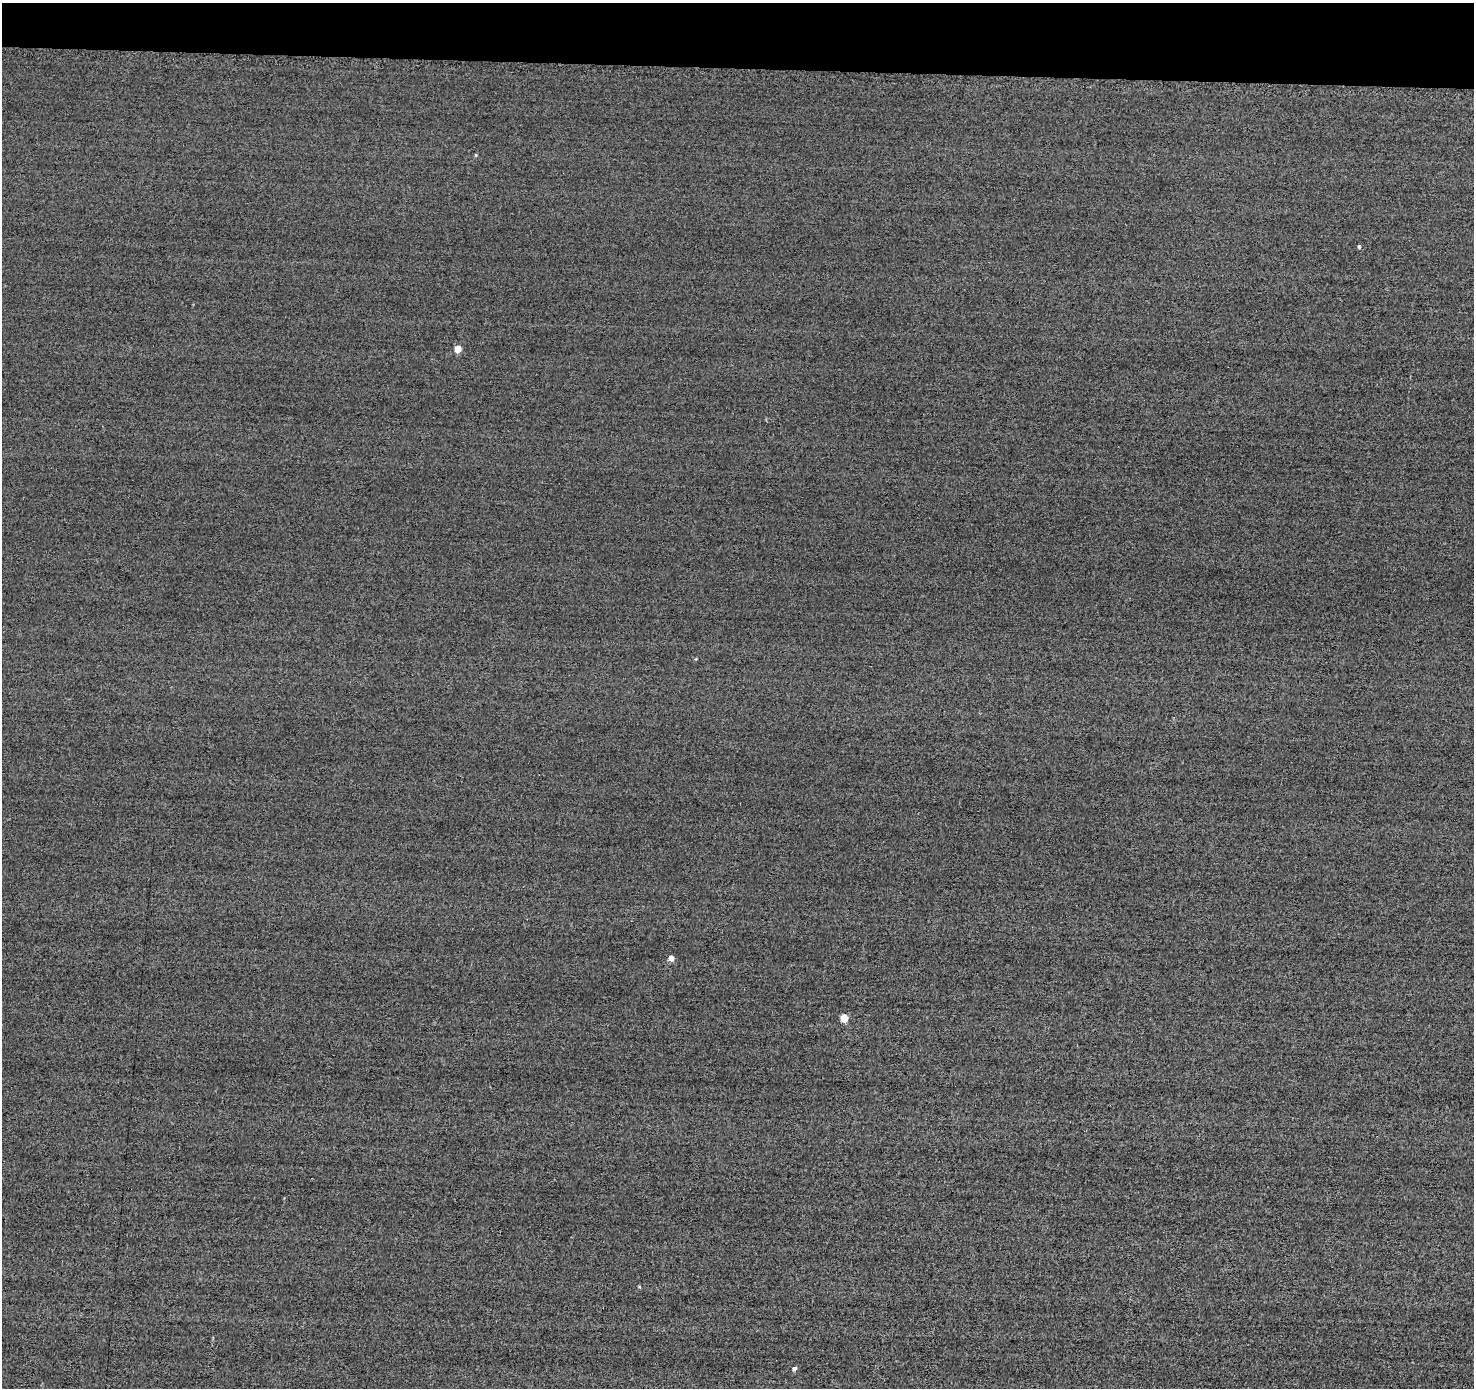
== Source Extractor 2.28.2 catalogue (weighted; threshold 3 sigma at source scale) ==
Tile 2 of 3 x 3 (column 2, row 1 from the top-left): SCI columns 1488-2959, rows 2986-4371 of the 4678 x 4710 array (HDU 1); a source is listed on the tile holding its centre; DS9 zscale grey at full resolution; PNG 1476 x 1390 px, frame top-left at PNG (2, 3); no overlay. Shown black and unused: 5% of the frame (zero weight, under 2 of 3 exposures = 12% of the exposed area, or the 3 px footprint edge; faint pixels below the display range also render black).
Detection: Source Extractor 2.28.2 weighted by HDU 2 'WHT'; one run over the whole footprint, this tile lists its part. Background -0.431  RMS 3.3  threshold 14.8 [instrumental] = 3 sigma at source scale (4.5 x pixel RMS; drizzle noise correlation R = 1.50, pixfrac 1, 0.05/0.05 arcsec/px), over >= 5 px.
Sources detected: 7; all 7 listed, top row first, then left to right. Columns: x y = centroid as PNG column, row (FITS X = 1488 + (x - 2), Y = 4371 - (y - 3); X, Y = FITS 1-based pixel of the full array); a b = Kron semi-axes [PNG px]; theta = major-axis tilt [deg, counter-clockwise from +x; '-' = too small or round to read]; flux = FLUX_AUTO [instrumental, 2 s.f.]
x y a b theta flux
476 155 4 4 - 310
1359 246 4 4 - 690
458 349 5 4 - 6300
671 958 4 4 - 2800
844 1018 5 5 - 9500
639 1287 4 3 - 390
794 1368 4 4 - 1300